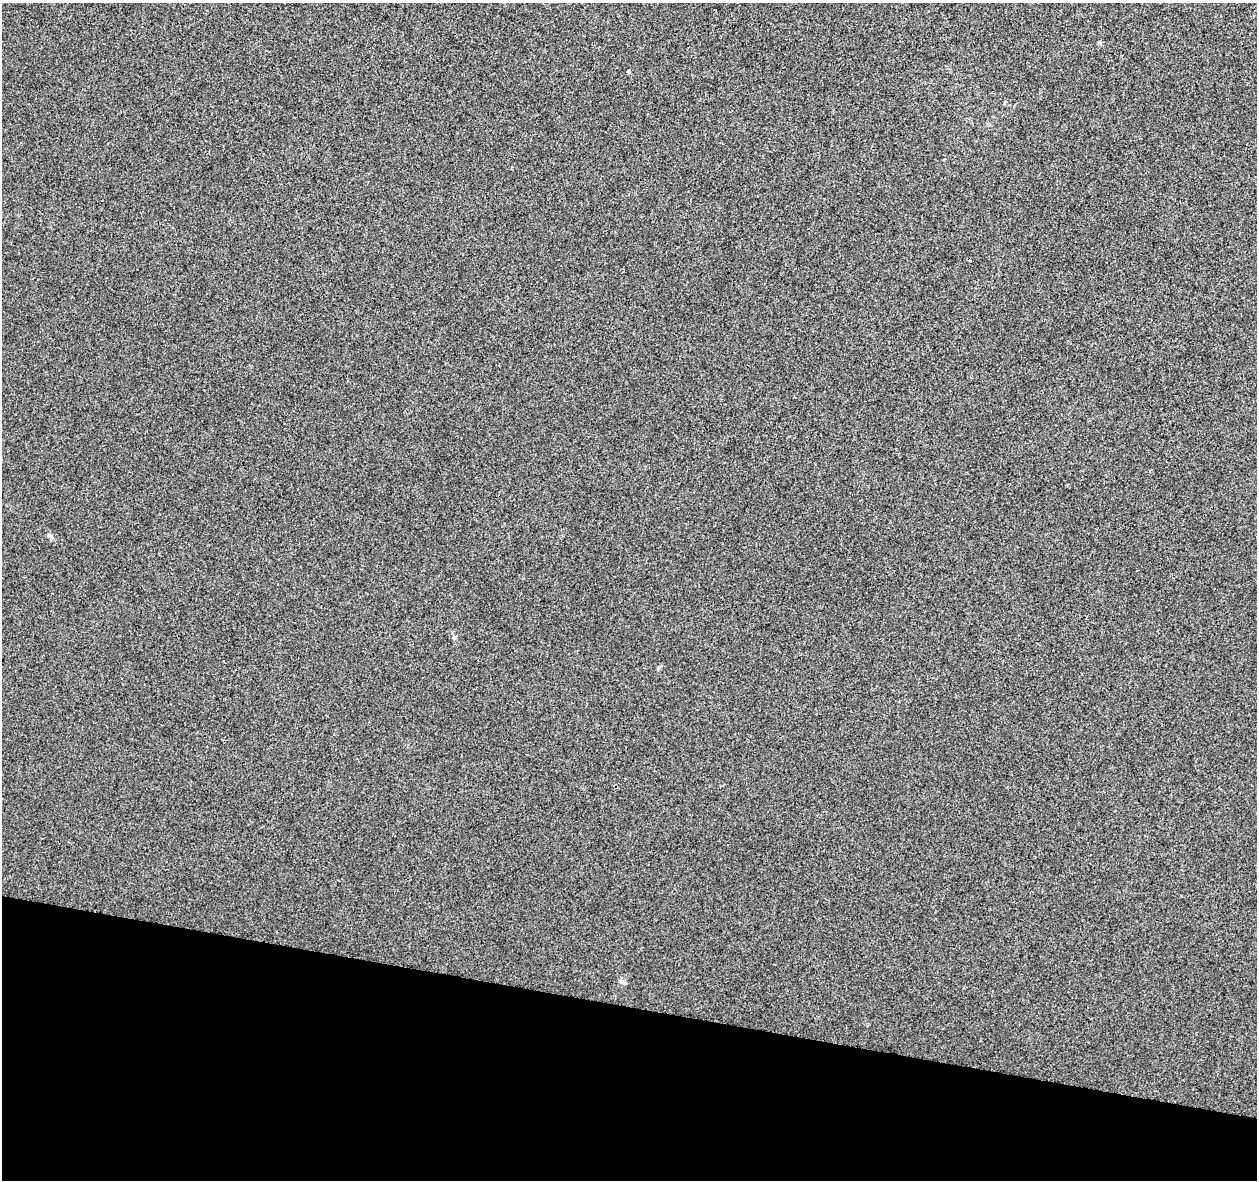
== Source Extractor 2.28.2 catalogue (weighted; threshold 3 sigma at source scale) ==
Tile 15 of 4 x 4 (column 3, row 4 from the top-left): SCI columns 2510-3764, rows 223-1400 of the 5027 x 5220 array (HDU 1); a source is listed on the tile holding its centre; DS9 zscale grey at full resolution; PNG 1259 x 1182 px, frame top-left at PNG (2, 3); no overlay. Shown black and unused: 15% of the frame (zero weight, under 3 of 4 exposures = <1% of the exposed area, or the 3 px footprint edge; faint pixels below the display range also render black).
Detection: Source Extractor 2.28.2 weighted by HDU 2 'WHT'; one run over the whole footprint, this tile lists its part. Background 0.00164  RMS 0.0031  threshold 0.0139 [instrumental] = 3 sigma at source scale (4.5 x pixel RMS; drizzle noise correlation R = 1.50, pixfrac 1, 0.0396/0.0396 arcsec/px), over >= 5 px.
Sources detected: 3; all 3 listed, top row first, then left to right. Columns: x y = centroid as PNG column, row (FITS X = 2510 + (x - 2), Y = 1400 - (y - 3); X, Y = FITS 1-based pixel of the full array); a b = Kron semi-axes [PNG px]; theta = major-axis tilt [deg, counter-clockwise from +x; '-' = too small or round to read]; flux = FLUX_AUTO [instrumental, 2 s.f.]
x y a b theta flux
1100 43 5 5 - 0.43
629 71 6 3 -82 0.31
50 536 9 5 -37 0.8